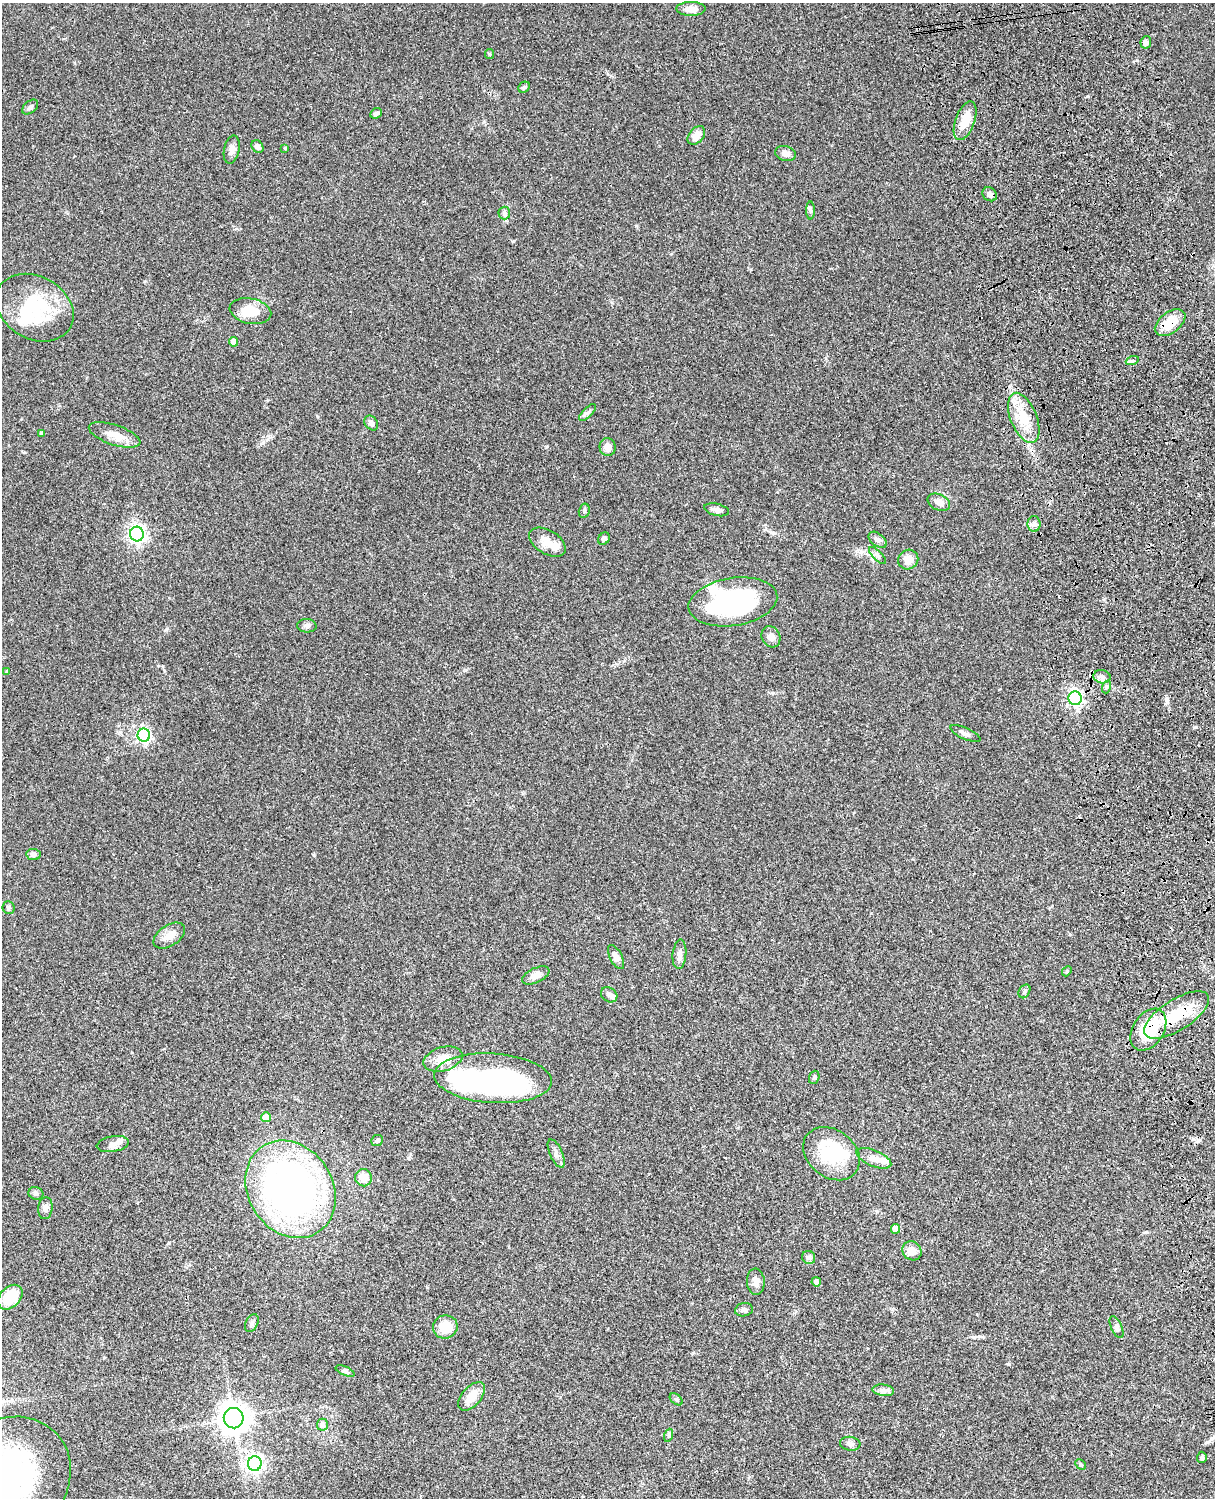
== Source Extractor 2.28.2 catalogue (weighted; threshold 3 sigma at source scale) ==
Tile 6 of 4 x 3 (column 2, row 2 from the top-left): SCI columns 1333-2545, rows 1772-3267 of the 5089 x 4926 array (HDU 1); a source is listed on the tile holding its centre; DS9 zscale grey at full resolution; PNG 1217 x 1500 px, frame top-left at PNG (2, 3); each listed source drawn as its Kron ellipse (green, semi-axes under 4 px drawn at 4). Shown black and unused: <1% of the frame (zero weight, under 3 of 4 exposures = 6% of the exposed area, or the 3 px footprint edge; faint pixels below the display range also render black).
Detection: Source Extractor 2.28.2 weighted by HDU 2 'WHT'; one run over the whole footprint, this tile lists its part. Background 0.0742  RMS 0.0058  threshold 0.0259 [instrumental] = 3 sigma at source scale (4.5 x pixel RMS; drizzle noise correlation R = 1.50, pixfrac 1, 0.05/0.05 arcsec/px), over >= 5 px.
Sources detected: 101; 5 inside a brighter object's white glare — neither listed nor drawn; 5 inside a brighter listed object's ellipse — not listed separately; the other 91 listed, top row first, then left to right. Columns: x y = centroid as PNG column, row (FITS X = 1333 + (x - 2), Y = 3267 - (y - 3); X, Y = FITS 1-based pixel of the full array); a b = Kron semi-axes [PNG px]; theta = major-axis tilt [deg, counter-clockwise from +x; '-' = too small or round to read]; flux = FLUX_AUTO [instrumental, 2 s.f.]
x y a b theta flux
691 9 14 7 0 5.2
1146 42 6 5 - 2.1
489 54 5 4 - 0.64
524 87 6 5 - 0.95
30 107 9 6 40 1.4
376 113 6 5 - 1.2
965 121 20 9 70 9.1
696 135 10 7 49 4.9
257 147 7 5 -52 2.1
285 148 4 4 - 0.48
232 150 14 7 77 3
785 154 10 7 -17 2.8
990 194 8 6 -38 2.6
810 210 9 4 -90 1.2
504 213 6 6 - 1.3
35 308 41 31 -29 35
250 311 21 12 -11 12
1170 323 17 10 37 12
234 342 5 4 - 6.1
1132 361 7 4 18 0.88
588 413 11 4 44 1.6
1024 418 26 13 -68 14
371 423 8 6 -54 2.5
42 433 3 3 - 1.3
115 435 27 10 -18 7.6
608 447 9 8 - 4.2
939 502 12 8 -25 3.4
717 510 13 6 -13 2.4
584 511 7 5 76 1
1034 524 8 6 -89 1.8
137 534 7 6 - 190
604 539 6 5 - 1.7
878 540 10 6 -37 2.1
548 542 20 11 -32 7.3
878 556 11 4 -45 1.6
908 559 10 9 - 6
733 602 45 24 9 74
307 626 10 6 -4 2
771 637 11 9 -61 3
7 671 4 3 - 0.68
1102 677 8 6 -10 2.2
1106 687 6 4 72 0.89
1075 698 7 6 - 140
965 734 16 5 -24 2.2
144 735 6 6 - 100
33 854 7 5 -5 1.9
9 908 6 6 - 1
169 936 17 10 34 5.4
679 954 15 6 85 2.9
616 957 13 6 -64 3.2
1067 971 5 4 - 0.64
536 975 14 7 25 4
1024 991 7 5 58 1
609 995 9 7 -35 2.2
1177 1015 37 15 32 22
1148 1030 23 15 57 35
443 1059 20 12 16 8.3
814 1077 7 5 69 0.85
493 1078 59 24 -4 140
266 1117 5 5 - 6.6
377 1141 6 5 - 1.1
113 1144 16 7 10 3
556 1154 15 6 -66 2.6
831 1154 31 23 -38 29
874 1158 19 8 -22 4.5
363 1178 8 8 - 6.2
290 1189 51 42 -57 220
36 1193 7 6 - 1.6
45 1208 11 7 83 2.1
895 1229 5 4 - 4.6
912 1251 10 9 - 4.9
809 1257 7 6 - 1.6
756 1282 13 9 -85 3.2
816 1282 4 4 - 1.8
10 1297 14 10 45 16
744 1310 9 6 10 1.8
252 1323 9 6 61 1.6
445 1327 12 11 - 12
1117 1327 12 5 -65 1.6
345 1371 10 4 -23 1.2
883 1390 11 5 -7 2.1
471 1396 17 9 49 8.2
676 1399 7 5 -39 1
234 1418 10 10 - 660
322 1425 6 5 - 2.5
669 1435 6 4 72 0.79
850 1444 10 7 -7 1.8
1202 1457 5 5 - 1.3
255 1464 7 7 - 200
1081 1464 6 3 -45 0.73
7 1480 68 58 41 130
Overlapping masked pixels (flux is a lower limit): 3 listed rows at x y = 1170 323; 1177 1015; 1148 1030
Isophote crosses this tile's border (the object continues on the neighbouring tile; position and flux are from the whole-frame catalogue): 1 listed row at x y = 7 1480
Unlisted compact peaks at least as high as the median listed source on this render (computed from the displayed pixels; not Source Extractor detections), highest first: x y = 1167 698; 1008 1364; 314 855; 263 443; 163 666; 546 447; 166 630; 1088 96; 636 226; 1196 727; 1146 1232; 773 693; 145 281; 1137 60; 317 416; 612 302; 773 533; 408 1158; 671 254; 1104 599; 751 269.